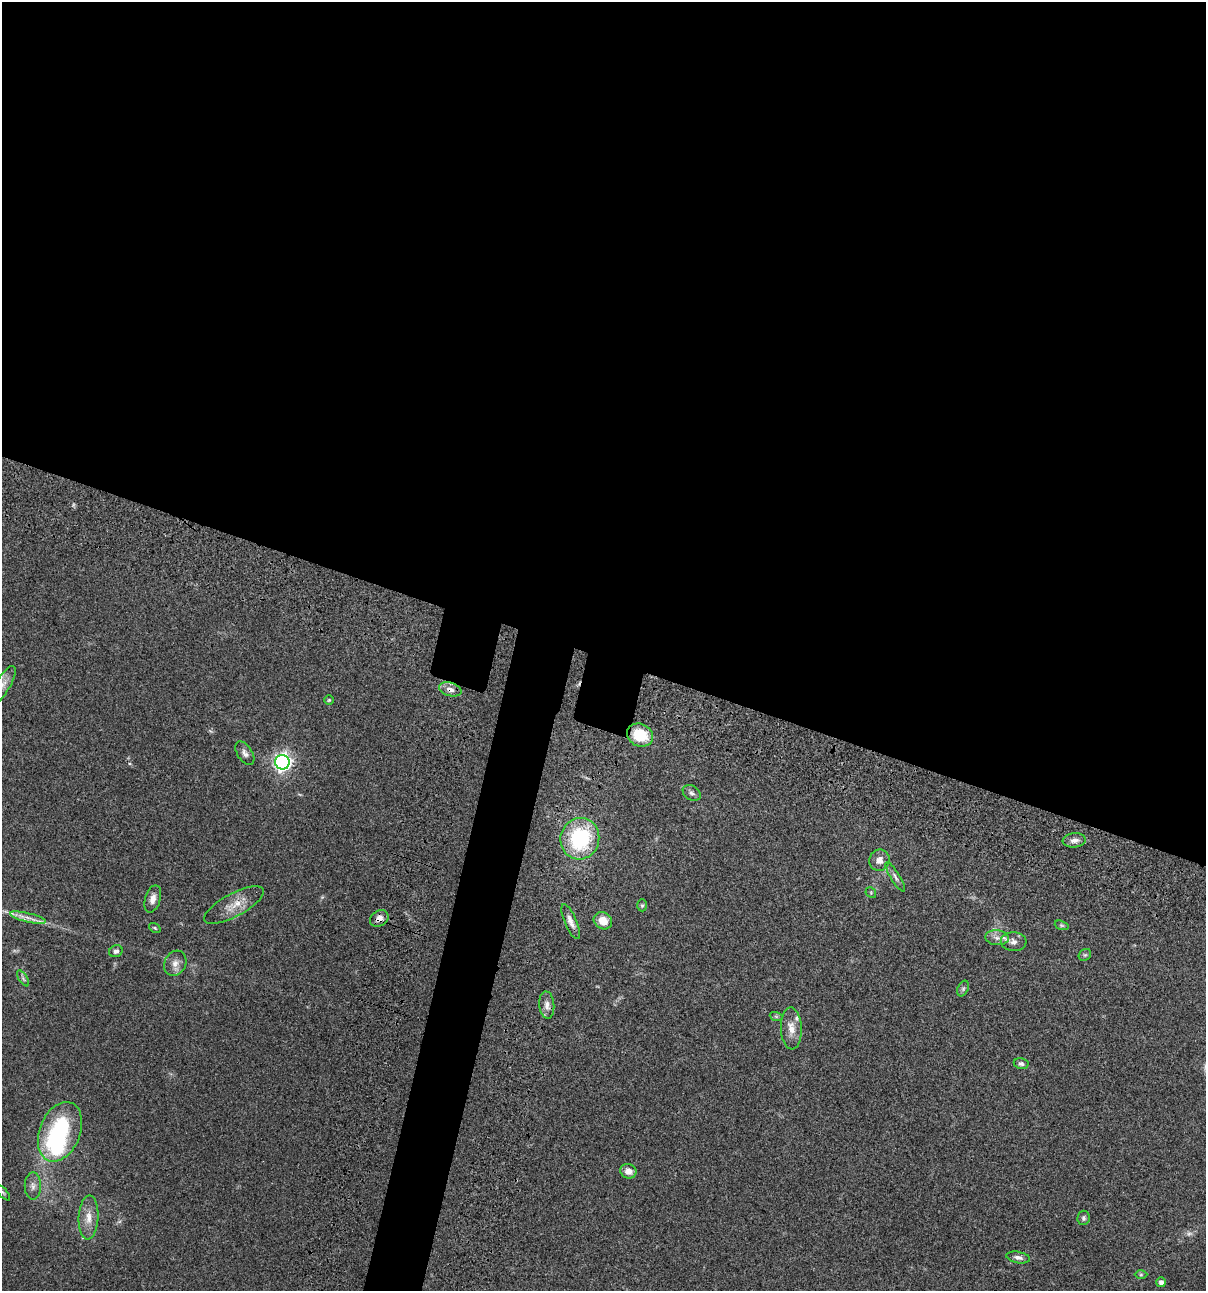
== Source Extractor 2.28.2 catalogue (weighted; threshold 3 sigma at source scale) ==
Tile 3 of 4 x 4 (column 3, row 1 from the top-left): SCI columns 2641-3844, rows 3987-5275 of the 5406 x 5393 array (HDU 1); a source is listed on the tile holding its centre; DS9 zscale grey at full resolution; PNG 1208 x 1293 px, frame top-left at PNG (2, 2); each listed source drawn as its Kron ellipse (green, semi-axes under 4 px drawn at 4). Shown black and unused: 54% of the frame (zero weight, under 3 of 4 exposures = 9% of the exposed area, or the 3 px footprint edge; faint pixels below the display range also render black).
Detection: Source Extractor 2.28.2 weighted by HDU 2 'WHT'; one run over the whole footprint, this tile lists its part. Background 0.0468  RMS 0.0053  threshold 0.0239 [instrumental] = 3 sigma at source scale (4.5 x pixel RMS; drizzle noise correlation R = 1.50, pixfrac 1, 0.05/0.05 arcsec/px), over >= 5 px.
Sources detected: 44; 1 too faint to see at this stretch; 1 inside a brighter object's white glare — neither listed nor drawn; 1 inside a brighter listed object's ellipse — not listed separately; the other 41 listed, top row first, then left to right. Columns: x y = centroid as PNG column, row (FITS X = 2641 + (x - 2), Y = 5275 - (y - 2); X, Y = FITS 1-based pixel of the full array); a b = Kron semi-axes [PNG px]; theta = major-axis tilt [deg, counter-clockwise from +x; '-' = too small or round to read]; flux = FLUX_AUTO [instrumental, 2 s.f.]
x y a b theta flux
3 685 21 7 58 4.3
450 689 11 6 -15 2.9
329 700 4 4 - 0.55
640 735 13 11 -23 17
245 753 13 7 -56 2.2
282 762 7 7 - 210
692 793 9 7 -34 1.5
580 839 21 19 73 42
1074 840 12 7 5 2.6
879 860 11 10 - 3.6
895 877 17 4 -59 1.9
871 893 6 4 -48 0.62
153 899 14 7 73 3.4
234 905 33 11 28 8.3
642 905 6 5 - 0.8
28 918 18 4 -13 3.5
379 918 10 7 32 3.1
571 921 19 6 -67 3.2
603 921 9 8 - 7.1
1062 925 7 4 -19 0.72
155 928 6 3 -36 0.59
997 938 12 7 -6 3
1014 942 13 9 -4 3.1
116 951 7 6 - 1.4
1085 955 7 5 42 0.93
175 963 13 10 62 3.7
23 978 9 3 -57 0.99
963 989 8 5 64 1.1
547 1005 13 7 -85 3.2
776 1016 7 4 -19 0.81
791 1028 21 10 -87 5.9
1021 1064 7 5 -11 1.3
60 1132 31 20 68 57
628 1171 8 7 - 3.6
33 1186 14 8 90 2.8
3 1192 10 3 -50 0.8
89 1217 22 10 87 6.3
1084 1218 7 6 - 1.2
1018 1257 12 5 -10 2
1141 1274 6 4 1 0.71
1161 1282 5 5 - 2.1
Overlapping masked pixels (flux is a lower limit): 2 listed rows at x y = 450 689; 379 918
Isophote crosses this tile's border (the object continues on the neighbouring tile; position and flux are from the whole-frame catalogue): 1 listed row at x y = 3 685